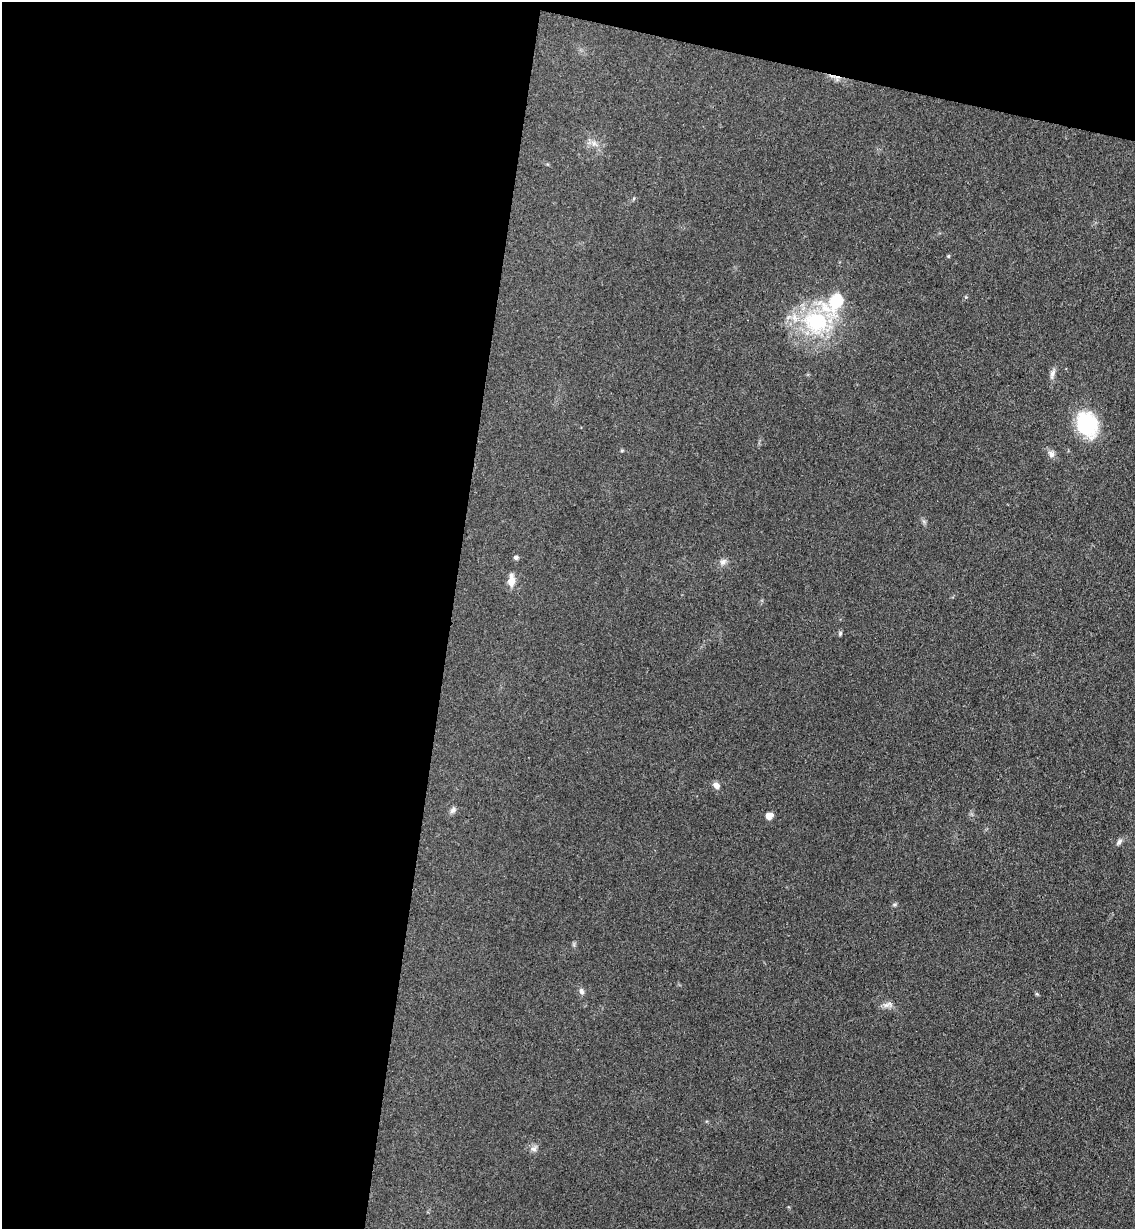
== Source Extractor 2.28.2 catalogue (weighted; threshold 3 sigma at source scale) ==
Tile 1 of 4 x 4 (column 1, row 1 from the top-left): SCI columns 294-1426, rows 3696-4922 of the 5000 x 4935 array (HDU 1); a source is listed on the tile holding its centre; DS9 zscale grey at full resolution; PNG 1137 x 1231 px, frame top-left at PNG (2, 2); no overlay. Shown black and unused: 43% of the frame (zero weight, under 3 of 4 exposures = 5% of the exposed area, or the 3 px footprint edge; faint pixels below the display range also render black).
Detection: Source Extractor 2.28.2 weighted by HDU 2 'WHT'; one run over the whole footprint, this tile lists its part. Background 0.112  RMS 0.0077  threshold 0.0347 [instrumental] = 3 sigma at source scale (4.5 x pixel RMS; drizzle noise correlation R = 1.50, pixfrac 1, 0.05/0.05 arcsec/px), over >= 5 px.
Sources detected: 18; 1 inside a brighter listed object's ellipse — not listed separately; the other 17 listed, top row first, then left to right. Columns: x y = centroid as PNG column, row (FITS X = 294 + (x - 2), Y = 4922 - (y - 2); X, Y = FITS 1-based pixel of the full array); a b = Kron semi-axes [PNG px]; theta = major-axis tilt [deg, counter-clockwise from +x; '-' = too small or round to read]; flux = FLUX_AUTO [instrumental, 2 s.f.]
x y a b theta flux
948 256 5 3 - 0.8
835 301 11 7 41 84
816 321 34 29 -15 66
1052 374 13 6 75 3.3
1086 424 23 19 -67 58
1051 454 9 8 - 3.2
516 557 6 5 - 1.7
723 562 10 7 26 3.1
511 581 10 7 79 7.7
840 633 7 4 72 1.2
716 785 9 6 -47 3.5
453 810 10 6 56 2.4
769 816 8 7 - 4.4
1119 842 10 5 50 2.4
581 991 9 6 -72 2.5
887 1005 15 6 18 3.6
534 1149 8 8 - 2.9